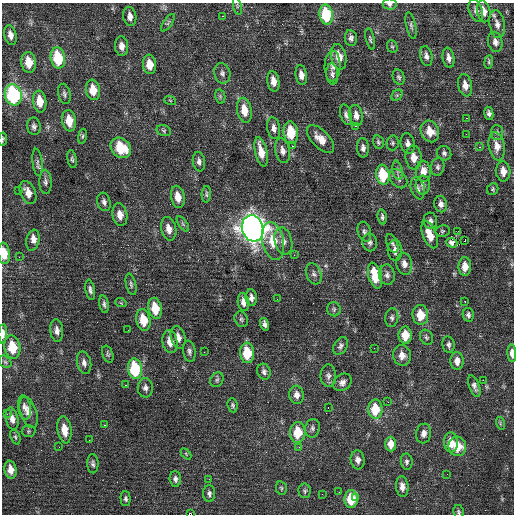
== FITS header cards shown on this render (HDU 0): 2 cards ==
NAXIS1  =                  512 / Axis length
NAXIS2  =                  512 / Axis length

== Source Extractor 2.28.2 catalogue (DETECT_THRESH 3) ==
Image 512 x 512 px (HDU 0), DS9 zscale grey, 1 PNG px = 1 image px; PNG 516 x 516 px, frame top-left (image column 1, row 512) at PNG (2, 3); each listed source drawn as its Kron ellipse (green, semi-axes under 4 px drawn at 4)
Background 0.227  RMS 0.91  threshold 2.72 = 3 sigma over >= 5 px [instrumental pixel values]
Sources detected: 198; all 198 listed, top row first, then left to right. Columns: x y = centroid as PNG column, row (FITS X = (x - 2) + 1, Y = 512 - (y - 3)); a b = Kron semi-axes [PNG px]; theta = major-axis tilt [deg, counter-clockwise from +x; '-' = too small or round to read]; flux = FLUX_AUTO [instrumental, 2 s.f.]
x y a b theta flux
390 4 7 5 -6 210
237 6 9 3 -78 82
476 11 11 6 -71 220
484 11 11 6 -79 470
326 15 10 6 -80 3100
222 16 3 2 - 180
130 17 10 6 -81 340
168 23 10 4 55 130
497 24 14 7 -80 380
411 25 14 4 -78 170
10 35 10 6 -76 350
351 38 8 6 -81 200
370 39 11 4 -77 120
495 42 10 7 -77 320
121 46 10 6 -82 370
392 47 6 5 - 93
426 56 10 6 -79 250
339 57 13 7 -78 810
58 58 11 7 -79 2700
448 58 10 5 -80 300
29 62 10 7 -82 870
489 62 6 4 83 96
149 64 10 6 -83 860
333 66 15 8 88 410
222 73 10 8 -78 240
332 74 11 6 -85 200
301 75 10 5 -82 370
399 77 8 5 -68 140
273 81 10 6 -80 470
465 85 11 7 -78 450
93 90 10 7 -82 960
64 94 10 6 -78 180
13 95 11 8 -75 6900
397 95 6 5 - 86
220 96 7 5 -79 110
170 100 6 3 -20 46
40 101 11 6 -83 870
244 110 13 7 -80 870
489 113 7 4 -80 190
346 115 11 5 -75 220
356 115 11 6 -80 370
466 118 3 2 - 56
69 121 11 7 -81 990
34 126 9 6 -80 200
356 126 3 2 - 110
274 128 11 6 -80 290
164 131 7 5 -18 110
430 131 11 9 -65 920
291 133 11 7 -83 1800
497 133 7 6 - 150
466 134 2 2 - 220
82 136 8 4 81 97
3 139 6 2 83 75
320 139 17 8 -46 700
378 142 7 5 -77 120
393 143 7 6 - 120
408 144 10 7 -78 300
292 146 3 2 - 160
497 146 14 8 -79 630
479 147 2 2 - 360
121 148 11 9 -44 2000
363 148 9 6 -86 240
282 151 12 7 -77 320
261 152 15 6 -77 860
444 153 7 7 - 170
414 157 12 8 -85 620
72 159 9 4 -79 130
37 162 14 5 -84 200
199 162 10 6 -82 210
438 167 9 6 80 180
398 170 10 5 -80 170
423 171 10 7 -89 560
503 171 10 7 -85 540
383 175 10 6 -83 2300
398 179 11 7 -51 260
45 182 12 6 -88 230
423 185 9 7 87 220
418 188 11 7 -77 250
493 189 6 5 - 95
18 190 3 2 - 54
28 193 12 7 -65 590
206 194 8 4 87 120
178 197 11 6 -78 670
104 202 9 6 -75 200
441 204 8 6 -77 270
120 215 11 7 -81 510
382 217 7 4 -82 130
430 221 8 7 - 220
183 224 9 4 -55 120
253 228 13 10 -75 57000
169 229 12 7 -76 510
443 231 7 5 8 110
458 231 2 2 - 110
364 232 10 6 -73 190
430 235 14 7 -68 980
33 240 11 6 78 540
465 240 3 2 - 240
273 241 19 10 -78 1500
283 241 14 8 -77 410
370 242 9 7 -81 190
392 243 10 5 -68 160
452 243 6 4 -20 260
395 250 10 7 -86 350
4 253 11 6 -83 980
294 255 3 3 - 46
19 257 2 2 - 97
404 264 11 8 -80 380
465 266 9 6 -89 610
314 274 11 7 -68 230
387 275 10 8 -86 270
375 276 13 6 -75 1600
131 284 11 5 -78 150
90 290 10 4 -80 200
251 298 8 5 -86 260
277 299 2 2 - 65
465 301 3 2 - 100
243 302 9 5 -81 370
121 303 6 3 -18 62
104 304 9 4 -79 160
155 308 11 6 -79 1400
334 309 7 7 - 130
420 315 10 8 -85 1100
468 315 7 5 -78 170
392 318 9 6 82 190
241 319 8 6 -65 140
143 320 11 7 -78 1400
265 324 6 4 -74 190
57 330 11 6 -85 300
128 330 2 2 - 44
3 334 10 4 88 470
405 335 8 6 90 1100
178 337 11 7 -74 430
426 337 8 6 -65 150
170 342 12 7 -80 610
448 345 8 6 -79 180
341 346 9 6 59 190
12 347 12 8 -81 1700
374 348 2 2 - 26
189 351 11 6 -82 210
204 352 2 2 - 48
247 353 10 7 -84 2100
512 353 9 4 -87 380
108 354 9 5 -69 120
402 355 10 9 - 530
457 361 9 6 -87 480
5 362 7 5 -44 120
84 363 11 7 -78 290
135 369 10 7 -82 3700
264 372 8 6 -71 200
328 376 11 7 -89 280
217 380 7 6 - 150
483 380 2 2 - 330
342 382 10 7 38 280
125 385 3 2 - 54
474 386 11 5 -70 240
145 388 9 7 -90 240
297 395 9 7 -84 360
388 402 3 2 - 90
233 405 7 5 -84 120
24 407 12 6 -83 290
328 407 2 2 - 200
375 409 9 7 -90 1800
28 412 16 8 -71 530
7 414 3 2 - 62
12 419 11 6 -78 390
500 423 6 4 -73 88
104 425 3 2 - 140
312 428 9 7 79 210
64 430 14 7 -82 790
28 431 7 6 - 110
298 432 10 7 89 1700
424 433 10 7 79 350
15 437 8 4 -68 110
89 440 2 2 - 45
451 442 10 7 -86 860
391 444 7 5 -88 600
457 446 10 9 - 1200
59 447 2 2 - 36
299 447 3 3 - 86
186 454 6 4 -47 70
358 460 9 7 -82 310
407 462 8 6 -82 150
93 464 9 5 -88 170
10 470 9 6 -80 500
447 474 2 2 - 24
175 479 8 5 -87 190
209 479 2 2 - 27
402 487 10 6 -84 360
281 488 7 5 -78 110
305 491 7 6 - 110
339 492 2 2 - 31
209 494 8 6 -90 180
322 494 3 2 - 62
356 497 3 2 - 400
126 499 7 5 -88 130
351 499 9 7 87 1800
459 512 7 5 -79 110
191 513 4 2 - 100
At the frame edge (FLAGS 8, measured only in part): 7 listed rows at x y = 390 4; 3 139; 4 253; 3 334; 512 353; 459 512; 191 513